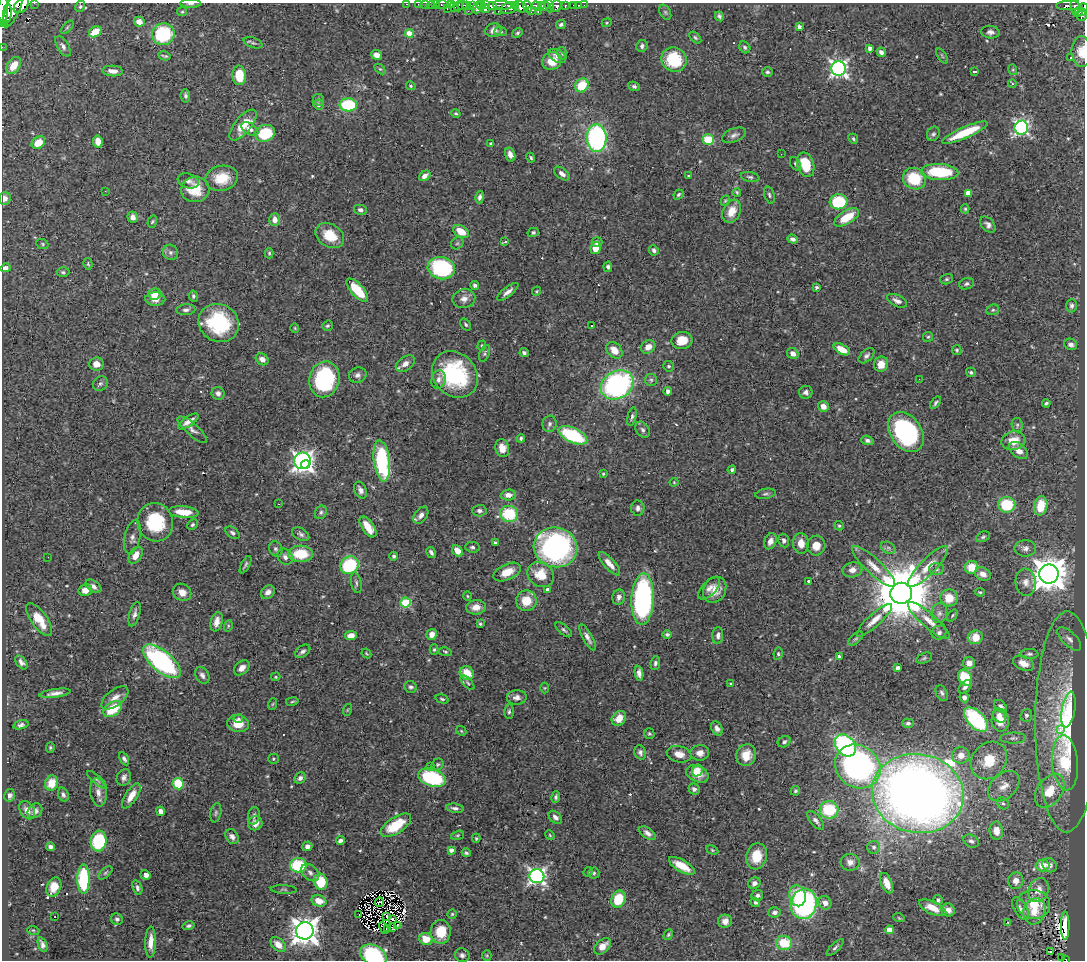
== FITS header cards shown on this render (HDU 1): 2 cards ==
NAXIS1  =                 1083
NAXIS2  =                  958

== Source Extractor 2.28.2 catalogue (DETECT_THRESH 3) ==
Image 1083 x 958 px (HDU 1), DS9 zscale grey, 1 PNG px = 1 image px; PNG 1087 x 962 px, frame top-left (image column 1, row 958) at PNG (2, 3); each listed source drawn as its Kron ellipse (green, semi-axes under 4 px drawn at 4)
Background 0.925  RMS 0.019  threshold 0.0572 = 3 sigma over >= 5 px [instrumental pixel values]
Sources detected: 549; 7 with non-positive FLUX_AUTO (blend fragments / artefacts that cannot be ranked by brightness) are neither listed nor drawn; of the other 542, the 500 brightest by FLUX_AUTO listed and drawn (42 fainter detections omitted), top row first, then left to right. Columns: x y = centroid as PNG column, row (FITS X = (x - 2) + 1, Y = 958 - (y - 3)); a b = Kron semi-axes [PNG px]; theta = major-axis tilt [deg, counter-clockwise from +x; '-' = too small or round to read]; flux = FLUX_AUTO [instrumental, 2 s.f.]
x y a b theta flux
34 3 2 2 - 13
190 4 10 3 0 2.7
407 4 3 2 - 18
418 4 2 2 - 9.4
425 4 3 2 - 2
435 4 3 2 - 10
442 4 6 3 1 41
451 4 3 3 - 100
21 5 9 6 47 750
431 5 4 3 - 29
463 5 5 4 - 98
466 5 3 3 - 110
472 5 4 3 - 65
486 5 2 2 - 10
502 5 9 4 -4 260
573 5 3 3 - 14
578 5 3 2 - 16
584 5 2 2 - 5.1
1068 5 12 4 1 92
459 6 5 2 - 52
481 6 4 3 - 64
492 6 5 4 - 200
516 6 3 2 - 39
527 6 6 3 -71 230
537 6 5 3 - 350
542 6 4 3 - 130
544 6 4 3 - 170
549 6 6 3 -75 120
556 6 6 5 - 200
565 6 3 3 - 110
13 7 21 7 66 1200
80 7 6 4 59 2.3
454 7 5 3 - 42
477 7 6 3 65 87
521 7 6 5 - 300
1075 7 10 3 -83 120
509 8 8 5 21 370
1083 8 5 4 - 140
447 9 3 2 - 14
485 9 4 3 - 130
3 10 17 4 88 1100
468 11 2 2 - 9.8
498 11 3 2 - 27
531 11 4 3 - 150
1081 11 3 3 - 81
182 12 5 4 - 1.7
538 12 3 2 - 23
665 12 8 5 -60 2.4
7 13 9 3 86 480
1079 13 4 3 - 85
1082 15 6 5 - 170
719 16 5 3 - 2.9
139 22 5 4 - 9.3
607 23 5 4 - 1.5
5 24 3 2 - 680
561 24 5 4 - 3.1
67 27 8 3 45 1.8
799 27 4 4 - 3.6
493 30 8 6 15 6.1
501 31 6 4 -1 1.9
95 32 7 5 33 25
990 32 9 6 -6 5.1
518 33 6 4 39 2.2
163 34 11 10 - 79
409 34 4 4 - 30
695 38 7 4 -45 2.1
253 43 10 5 -18 2.6
63 46 11 5 -59 4.7
642 46 6 5 - 3.9
2 47 2 2 - 6.4
745 47 6 5 - 2.5
870 48 4 4 - 4.9
881 52 5 4 - 4.3
1081 52 15 10 -87 16
562 53 6 5 - 2.3
376 55 5 5 - 8.7
164 56 6 2 -13 2.1
557 56 10 6 -31 5.6
942 56 8 3 -58 1.8
1071 58 3 3 - 1.6
674 60 13 12 - 54
552 61 10 8 32 20
14 66 9 6 56 21
838 68 7 7 - 440
380 69 6 4 -43 1.7
1013 70 5 3 - 1.4
113 71 10 5 -4 7.1
767 72 5 5 - 2.6
975 72 3 3 - 2
239 75 10 7 -85 33
1012 84 4 4 - 2.1
582 85 7 6 - 38
411 86 5 4 - 1.8
634 86 6 4 -24 2.7
185 96 7 5 -83 2.9
319 100 6 5 - 2.4
318 105 5 5 - 3.5
348 105 9 6 -5 71
456 113 5 4 - 1.9
243 125 19 8 51 28
1021 128 7 7 - 300
250 129 9 5 -32 6.2
265 133 10 8 21 67
965 133 25 5 23 47
933 134 7 6 - 3.1
734 135 12 6 20 5.5
597 138 14 10 -87 250
853 139 5 4 - 2
708 140 6 5 - 55
98 141 6 4 -80 14
38 143 7 5 36 20
491 143 3 3 - 1.4
510 154 7 5 -75 8.5
781 154 2 2 - 2
531 157 5 3 - 2.1
795 164 7 5 -59 2.4
806 165 12 8 -74 38
940 172 19 8 -4 68
562 173 9 5 -37 6.1
425 176 6 4 38 7
688 176 3 3 - 1.8
750 177 9 5 -11 2.8
222 178 16 12 11 29
914 179 12 10 -28 50
188 181 11 7 -19 5.1
195 189 14 13 - 33
105 191 2 2 - 8.8
737 192 4 3 - 1.7
968 193 4 4 - 16
678 195 5 4 - 2.2
769 195 9 5 -72 2.8
480 197 6 4 78 3.9
5 198 7 5 88 6.7
725 201 5 4 - 1.6
839 202 9 7 5 67
965 209 4 4 - 1.8
360 210 6 5 - 4.7
732 211 12 8 63 19
133 217 5 5 - 5.3
847 217 14 6 31 33
275 220 6 5 - 7.7
152 222 6 4 71 2
988 225 9 6 -49 5.1
461 231 9 5 -31 23
533 232 5 4 - 2.8
330 235 15 11 -34 30
793 239 5 4 - 4.6
505 242 3 3 - 3.2
597 242 5 5 - 4.1
457 243 7 5 43 2.1
42 244 6 5 - 1.9
596 248 6 5 - 22
654 250 5 4 - 4
170 252 8 7 - 4.1
269 253 5 4 - 1.7
88 264 6 4 -77 1.8
608 267 5 4 - 2.9
6 268 5 4 - 7
441 268 14 11 -15 150
63 272 6 4 -1 2.3
947 279 7 5 16 2.2
966 284 7 5 19 3.1
475 285 4 4 - 3.5
817 287 3 3 - 2
357 290 14 6 -48 38
537 291 5 3 - 1.6
508 292 13 4 38 6.3
154 294 6 6 - 21
193 296 6 4 -80 2.4
155 299 10 6 0 11
464 299 11 9 14 8.1
897 301 11 5 -25 6.2
1071 306 7 5 89 3.6
186 310 9 5 4 4
993 310 6 5 - 2.4
219 323 21 18 -29 99
466 324 6 4 -52 2
327 326 5 5 - 2.5
592 326 3 2 - 1.4
295 328 5 4 - 1.4
928 337 5 5 - 1.8
682 340 10 8 10 26
1071 344 6 5 - 4.2
482 346 5 4 - 1.5
648 347 7 6 - 11
842 349 9 5 -29 19
614 350 9 7 -47 15
957 350 5 4 - 1.6
485 353 9 5 68 2.6
524 353 5 4 - 3.3
793 353 6 5 - 7.7
867 356 9 5 42 3.9
262 359 7 5 -38 7.3
96 364 7 6 - 10
405 364 10 7 35 8.7
881 364 8 7 - 13
669 366 5 5 - 2.3
971 372 5 4 - 2
455 374 25 21 -48 130
358 375 9 7 22 5
324 379 18 15 75 130
439 379 9 7 76 6.1
919 379 2 2 - 2.4
651 380 6 6 - 2.7
100 384 8 7 - 3.4
617 385 17 13 31 270
668 391 4 4 - 5.4
806 392 6 6 - 4.5
218 393 6 6 - 5.4
936 403 7 4 52 2.4
1046 403 4 3 - 2
823 406 6 5 - 9.4
632 417 10 4 77 3
188 421 12 5 34 8.8
549 424 8 7 - 3.9
1017 425 7 5 -82 2.6
192 430 19 6 -41 6.3
643 430 9 6 -56 3.7
906 432 22 15 -54 170
573 435 15 7 -24 92
521 438 4 3 - 2.6
867 440 6 4 -18 3.6
1013 441 12 9 13 20
502 448 9 7 -78 13
1018 450 11 6 -38 13
302 461 8 8 - 620
382 461 21 8 -83 130
306 464 4 4 - 170
732 470 4 4 - 3
603 474 4 3 - 1.8
674 482 4 4 - 1.3
360 490 9 6 -68 6
766 494 10 5 9 3.1
508 495 8 5 3 8.3
279 504 3 2 - 2.2
1007 505 8 8 - 56
1041 506 10 6 77 40
638 508 8 6 -84 4.7
479 511 7 6 - 4.5
183 512 15 5 -5 25
321 512 7 5 59 3.1
509 514 9 8 - 64
421 515 9 6 54 6.5
155 522 19 17 -70 71
192 525 6 4 44 2.3
839 526 5 4 - 2
368 527 12 6 -55 23
232 533 8 5 -35 3.3
301 534 9 6 -31 3.7
132 537 17 7 76 7.3
983 537 7 5 28 2.4
784 540 7 5 -81 4.4
770 541 8 6 66 6.7
495 542 4 3 - 1.9
801 543 10 8 -85 15
816 546 10 9 - 15
473 547 7 5 -7 3.4
556 547 22 20 -16 310
888 548 7 5 -30 3.3
1025 548 10 8 -1 6.8
276 549 8 6 -62 3.2
457 551 6 4 -51 11
431 552 6 3 -58 3.2
300 554 12 8 0 40
136 555 9 6 56 12
394 556 4 4 - 2.9
48 557 3 2 - 1.7
285 557 8 7 - 5.1
609 564 15 5 -48 12
245 565 9 3 62 2.6
350 565 9 8 - 84
874 566 28 8 -43 18
928 566 27 8 45 20
972 567 7 6 - 24
936 569 7 6 - 3.1
852 570 10 7 11 9
507 572 14 8 24 17
983 574 8 6 -27 9.7
1049 574 10 9 - 2800
541 575 14 11 -32 28
809 581 4 3 - 3.4
1026 582 13 10 -83 10
356 583 10 5 -79 3.5
93 586 9 5 -35 5.9
709 588 14 7 46 6.7
85 590 7 6 - 11
548 590 4 4 - 8.1
715 590 14 11 62 17
182 592 9 8 - 11
268 592 7 6 - 6.7
980 592 4 4 - 2.1
901 593 11 10 - 11000
467 596 5 3 - 1.3
619 597 7 6 - 5.5
949 598 8 8 - 23
643 599 26 11 87 270
526 601 10 10 - 23
406 603 5 5 - 97
476 607 10 7 8 12
939 613 10 8 84 5.3
135 614 12 5 74 5.1
952 616 6 3 51 1.6
39 619 19 8 -55 26
874 620 23 6 42 13
929 621 27 7 -41 17
217 622 10 6 76 9.5
480 624 3 3 - 1.7
228 626 6 3 73 1.7
564 630 10 4 -41 2.8
939 633 7 7 - 4.4
432 634 5 5 - 9.7
667 634 5 4 - 2.6
718 635 8 5 88 4.6
351 636 6 4 10 12
587 637 14 5 -61 6.9
975 637 7 7 - 21
856 639 9 5 41 2.5
1069 639 15 7 -44 6.6
434 650 5 4 - 2
303 651 8 5 34 3.9
445 652 6 4 -12 1.9
366 653 5 3 - 1.5
778 654 6 4 81 2
1029 654 9 5 0 3.4
839 657 4 4 - 3.4
924 658 8 5 22 2.3
162 661 23 10 -40 240
21 662 8 5 -53 4.9
655 663 7 4 83 3.4
969 663 6 6 - 10
1023 663 11 7 -23 12
242 668 9 6 41 7.5
897 668 4 4 - 3.7
467 673 7 6 - 26
639 673 7 4 -81 6.1
202 675 9 6 -58 5.2
276 677 5 4 - 1.5
965 678 8 6 -57 52
468 683 9 4 -46 2.2
731 684 3 3 - 3
411 687 6 6 - 2.9
965 687 8 5 46 4.1
545 688 5 3 - 1.3
55 693 16 4 8 7.3
942 693 8 5 -64 3.3
517 697 10 7 3 7
964 697 5 4 - 4.7
115 698 16 8 38 11
442 699 7 4 -16 2.1
292 701 6 3 10 1.6
273 704 6 3 70 1.4
1001 706 8 5 -46 4
113 709 10 6 35 48
347 710 6 3 71 1.4
1068 710 18 6 80 17
509 711 7 5 88 2.7
1026 715 6 5 - 3.1
999 716 7 6 - 7
619 718 8 6 49 16
238 719 4 4 - 2.7
976 719 15 8 -45 120
1000 720 11 8 -85 17
1067 722 110 31 90 180
908 723 6 4 -1 2.5
238 724 11 8 -10 20
21 725 8 4 16 3.8
717 728 7 5 -62 5.2
1060 729 3 3 - 3.2
461 731 5 4 - 1.6
649 734 5 5 - 2
1013 738 13 5 1 4.7
784 742 7 5 32 3.1
845 745 12 9 -50 230
50 747 5 4 - 1.7
640 752 7 5 -69 3.7
700 753 9 7 7 8
679 754 12 8 -13 12
746 755 11 9 71 20
961 755 8 8 - 13
124 759 7 4 -61 3.4
273 759 5 5 - 2
989 760 20 16 50 36
1065 763 28 13 -85 74
438 764 6 5 - 2.2
430 766 3 2 - 3.8
858 766 23 21 -36 380
697 770 6 5 - 8.6
697 774 12 8 -24 20
124 777 9 6 67 4.9
300 778 6 5 - 4.4
432 778 14 8 -18 110
97 780 12 3 -41 2.5
52 783 8 6 65 22
178 784 6 5 - 52
1004 786 18 12 43 15
694 789 6 5 - 3.9
795 791 5 4 - 2.1
1050 791 18 12 55 28
98 792 14 8 -81 10
918 793 46 39 -11 1600
10 795 6 5 - 3.9
63 795 7 5 -71 3.9
131 796 14 6 58 14
556 797 6 4 80 2.7
1003 803 6 5 - 2.2
455 808 9 4 -8 3.6
27 810 10 7 -55 8.6
829 810 9 9 - 65
35 811 8 6 44 6.3
161 811 5 4 - 5.5
216 813 10 5 79 2.8
254 816 9 5 79 4.2
555 817 7 5 -42 4.9
816 820 11 5 -50 5.2
255 823 7 7 - 9.9
396 825 17 8 33 44
996 831 9 6 -82 12
647 833 9 5 -36 6.2
457 835 7 4 19 1.9
550 835 5 4 - 1.6
232 837 8 6 -54 5.4
476 838 4 3 - 1.7
99 841 10 8 83 100
340 841 4 4 - 5
971 841 8 6 -30 3.9
307 846 5 5 - 6.5
50 847 4 4 - 3.8
874 847 6 6 - 3.2
451 850 4 4 - 5.6
712 850 6 4 -27 1.7
466 853 4 3 - 2.2
757 856 13 10 78 28
850 862 9 8 - 7.5
298 865 8 7 - 72
1043 865 7 6 - 18
1050 865 8 6 -43 5.5
682 866 14 6 -30 26
588 872 5 4 - 1.5
105 873 8 4 43 2.2
310 873 10 7 -42 5.1
594 873 5 5 - 2.4
145 875 5 4 - 8.5
537 876 7 7 - 410
83 879 14 6 89 110
1016 881 8 7 - 9.9
321 882 8 6 -72 43
754 883 6 5 - 5.7
887 883 11 5 -67 15
54 887 10 7 65 18
137 888 7 4 -72 3.4
284 889 13 4 -2 2.4
1038 890 12 9 66 15
757 896 6 5 - 4.7
797 896 10 8 -76 35
618 899 9 7 70 48
938 900 5 4 - 3.8
319 901 7 6 - 15
379 902 5 2 - 2.2
755 902 5 4 - 2.5
825 903 7 6 - 8.4
804 904 15 12 78 250
1033 904 16 14 -5 32
933 908 15 6 -24 20
1021 909 12 6 -59 6.2
948 910 7 6 - 9.4
1034 911 13 11 72 16
775 912 6 5 - 4.2
452 914 4 4 - 1.6
359 915 2 2 - 95
387 916 3 2 - 1.6
55 917 3 2 - 1.4
899 918 6 3 -19 1.4
117 919 6 5 - 3.1
392 919 3 2 - 2.2
725 921 7 6 - 9.9
1008 922 3 2 - 5
1065 925 14 4 -89 15
189 926 6 4 14 2.6
397 926 3 2 - 1.9
392 927 3 2 - 74
384 928 6 2 -64 1.5
388 929 4 3 - 4.2
33 930 6 4 -18 1.3
889 930 4 4 - 21
305 931 9 8 - 1600
441 932 12 10 88 29
668 935 5 4 - 2.1
426 939 7 6 - 22
151 942 15 5 89 15
784 943 8 7 - 40
43 945 7 4 -70 4.5
278 945 9 6 -45 11
602 946 10 6 41 15
835 947 11 4 44 3.2
1051 952 3 2 - 2.4
373 955 14 9 -26 110
462 955 7 6 - 4.7
487 955 5 4 - 1.5
1061 958 4 3 - 7.9
1066 960 3 2 - 23
At the frame edge (FLAGS 8, measured only in part): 17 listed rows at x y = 34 3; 190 4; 407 4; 418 4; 425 4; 435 4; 442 4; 451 4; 21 5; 431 5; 13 7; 1083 8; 3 10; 2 47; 1081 52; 373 955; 1066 960
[42 fainter detections neither listed nor drawn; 7 non-positive-flux detections neither listed nor drawn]